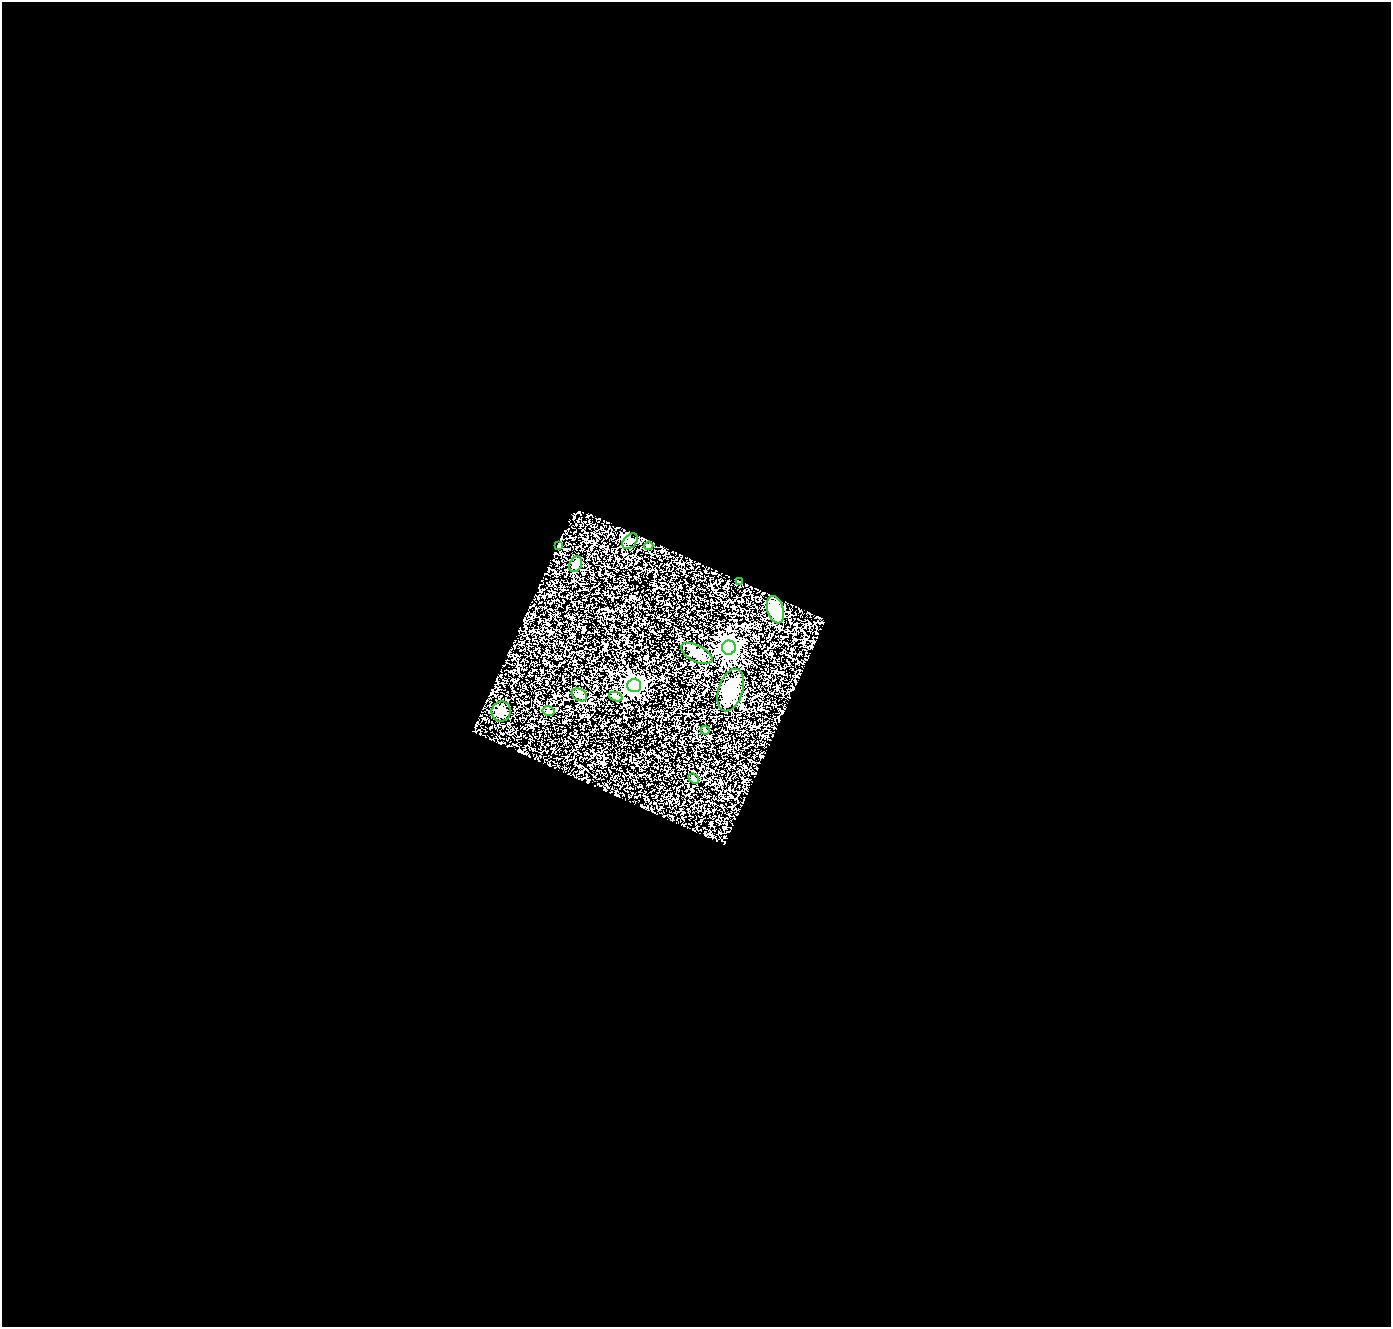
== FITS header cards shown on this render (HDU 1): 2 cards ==
NAXIS1  =                 1389
NAXIS2  =                 1325

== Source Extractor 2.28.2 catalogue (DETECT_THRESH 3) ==
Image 1389 x 1325 px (HDU 1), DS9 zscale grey, 1 PNG px = 1 image px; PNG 1393 x 1329 px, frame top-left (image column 1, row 1325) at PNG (2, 2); each listed source drawn as its Kron ellipse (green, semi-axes under 4 px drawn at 4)
Background 1.09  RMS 0.13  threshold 0.401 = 3 sigma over >= 5 px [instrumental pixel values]
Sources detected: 16; all 16 listed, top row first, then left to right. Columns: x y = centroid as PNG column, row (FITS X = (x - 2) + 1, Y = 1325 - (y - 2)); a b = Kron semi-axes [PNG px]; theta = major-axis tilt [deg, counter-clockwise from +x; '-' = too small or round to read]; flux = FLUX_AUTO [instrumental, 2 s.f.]
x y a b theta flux
630 541 9 6 46 24
558 545 4 3 - 18
649 546 4 3 - 11
576 564 8 6 60 68
739 582 3 2 - 6.4
775 610 14 8 -74 310
729 648 7 7 - 4300
697 653 17 8 -27 83
634 686 7 6 - 3100
731 690 22 12 72 260
579 695 8 6 -31 42
616 697 7 4 -18 17
501 711 10 9 - 59
549 711 6 5 - 29
705 730 4 4 - 9.3
694 779 6 4 -42 16